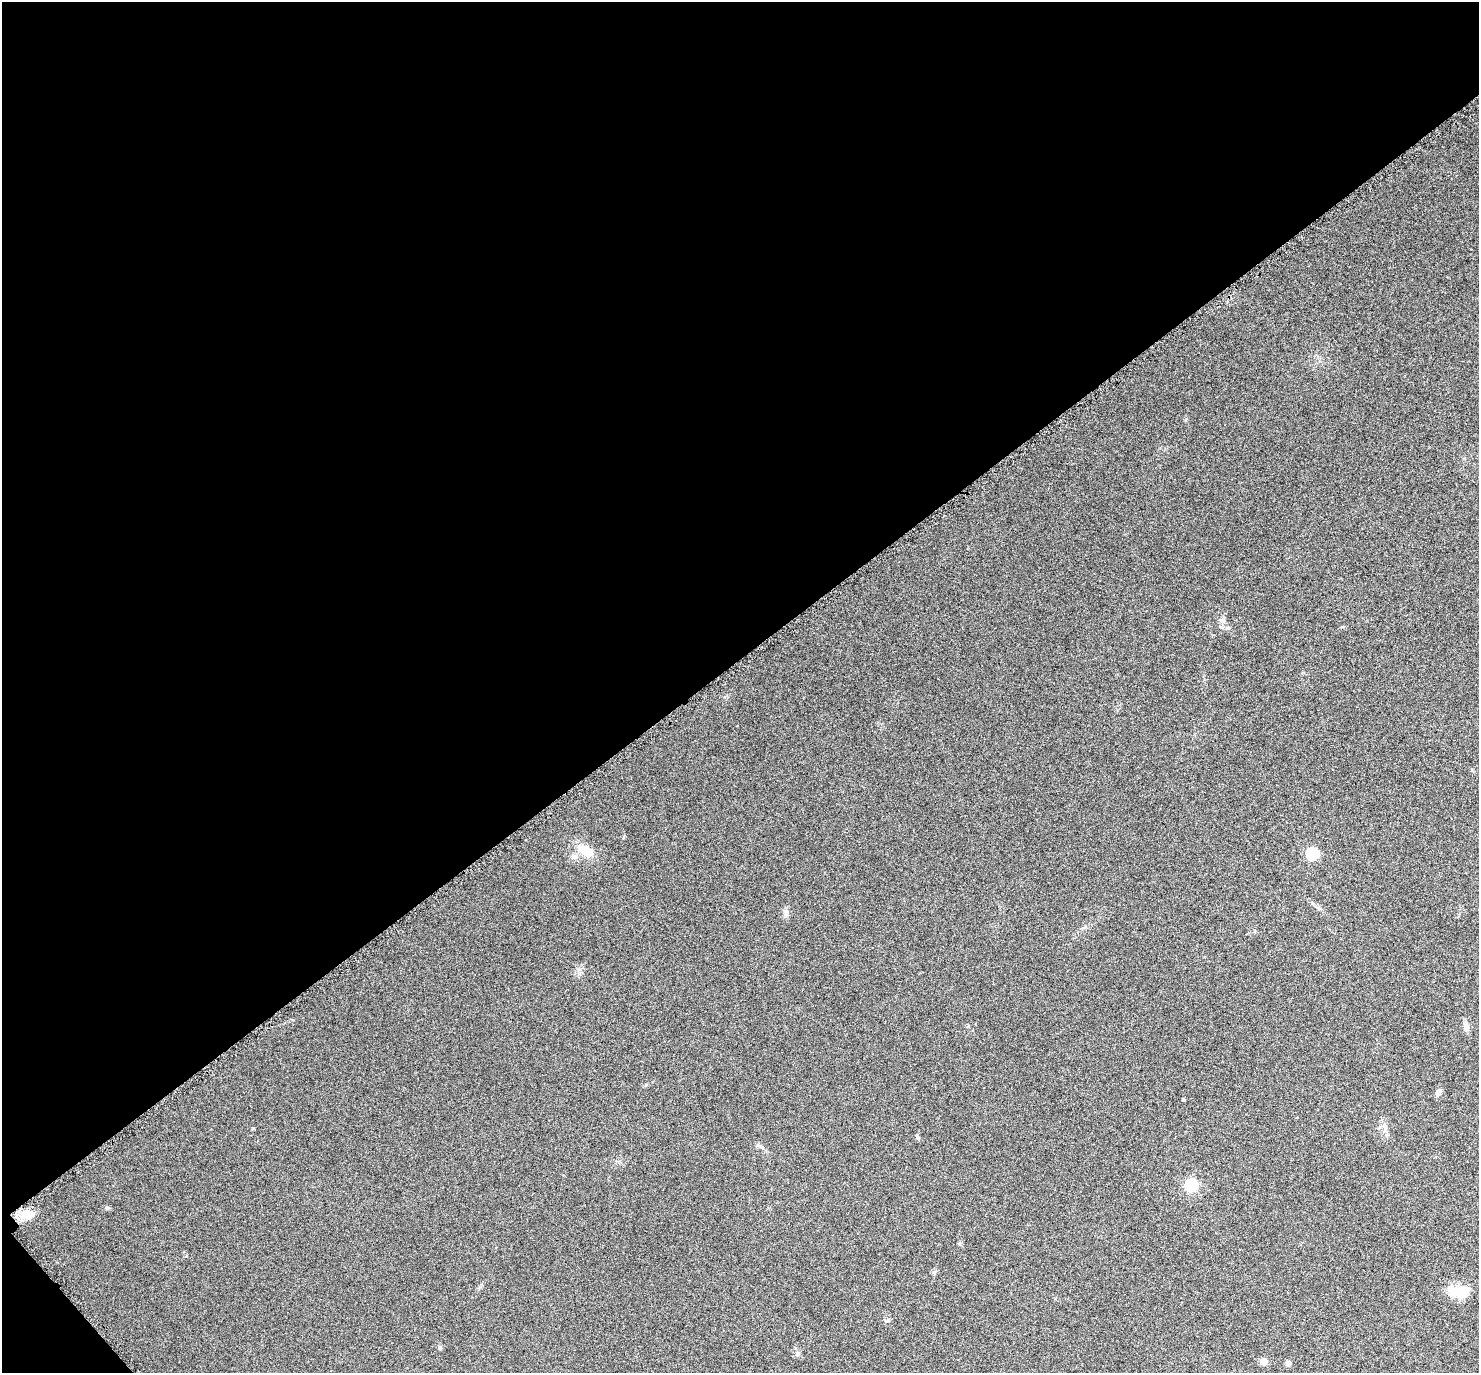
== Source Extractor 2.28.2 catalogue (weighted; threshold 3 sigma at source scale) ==
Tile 1 of 2 x 2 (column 1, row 1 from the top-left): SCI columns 14-1490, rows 1510-2880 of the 2976 x 2984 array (HDU 1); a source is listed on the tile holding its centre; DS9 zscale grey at full resolution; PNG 1481 x 1375 px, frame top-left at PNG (2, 2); no overlay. Shown black and unused: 48% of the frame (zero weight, under 4 of 8 exposures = <1% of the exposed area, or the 3 px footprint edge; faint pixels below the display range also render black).
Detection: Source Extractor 2.28.2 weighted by HDU 2 'WHT'; one run over the whole footprint, this tile lists its part. Background 0.059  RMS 0.011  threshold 0.0467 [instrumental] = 3 sigma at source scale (4.09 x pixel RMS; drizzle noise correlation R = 1.36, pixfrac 0.8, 0.05/0.05 arcsec/px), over >= 5 px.
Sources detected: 17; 1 inside a brighter listed object's ellipse — not listed separately; the other 16 listed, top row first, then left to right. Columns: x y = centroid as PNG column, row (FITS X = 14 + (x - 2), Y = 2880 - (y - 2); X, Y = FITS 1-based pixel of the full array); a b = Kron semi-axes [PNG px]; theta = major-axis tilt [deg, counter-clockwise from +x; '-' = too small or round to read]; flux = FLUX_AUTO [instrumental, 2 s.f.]
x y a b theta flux
585 851 21 11 -32 19
1312 854 6 5 - 110
574 857 9 7 -44 3.7
786 913 12 6 83 3.7
1466 1027 13 6 -88 4.7
1438 1092 9 6 51 4
1183 1099 3 3 - 1.6
761 1147 6 4 -3 1.7
1191 1185 6 5 - 110
107 1208 6 4 71 1.2
27 1214 22 11 9 14
1457 1292 28 12 -16 19
440 1347 5 5 - 2.1
798 1353 6 6 - 2.1
1263 1361 5 5 - 20
1288 1363 6 6 - 3.2
Unlisted compact peaks at least as high as the median listed source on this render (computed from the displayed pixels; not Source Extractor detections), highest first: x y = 934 1272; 918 1138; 253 1128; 960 1244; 1342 627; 1186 419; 886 1321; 646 1085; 623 838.